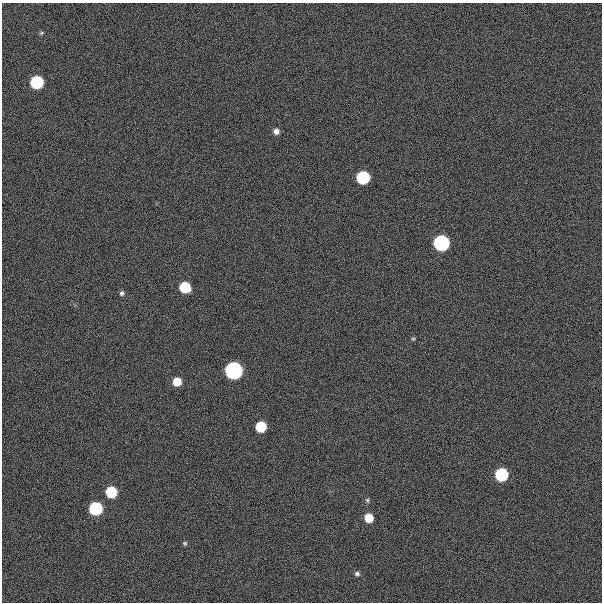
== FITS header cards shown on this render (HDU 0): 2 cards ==
NAXIS1  =                  600
NAXIS2  =                  600

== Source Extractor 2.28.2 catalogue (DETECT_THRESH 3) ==
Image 600 x 600 px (HDU 0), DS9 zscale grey, 1 PNG px = 1 image px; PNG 604 x 604 px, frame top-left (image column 1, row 600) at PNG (2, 3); no overlay
Background 300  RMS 19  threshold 57.8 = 3 sigma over >= 5 px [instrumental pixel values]
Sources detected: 18; all 18 listed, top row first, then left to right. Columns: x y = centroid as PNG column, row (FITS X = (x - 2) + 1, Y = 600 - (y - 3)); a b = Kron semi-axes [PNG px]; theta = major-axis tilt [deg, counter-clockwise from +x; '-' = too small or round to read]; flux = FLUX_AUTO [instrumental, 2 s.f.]
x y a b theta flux
41 33 5 5 - 1.8e+03
37 82 7 7 - 2.2e+05
276 131 6 6 - 6.8e+03
363 177 7 7 - 2.2e+05
441 243 7 7 - 6.5e+05
185 287 7 7 - 9.3e+04
122 293 6 5 - 3.1e+03
413 339 5 4 - 1.6e+03
234 370 7 7 - 1.1e+06
177 382 6 6 - 3.1e+04
261 427 7 7 - 7.8e+04
501 475 7 7 - 2.2e+05
111 492 7 7 - 1.0e+05
367 500 7 5 -72 2.2e+03
96 508 7 7 - 2.3e+05
369 518 6 6 - 3.2e+04
185 543 5 5 - 2.1e+03
357 574 7 5 -16 3.0e+03